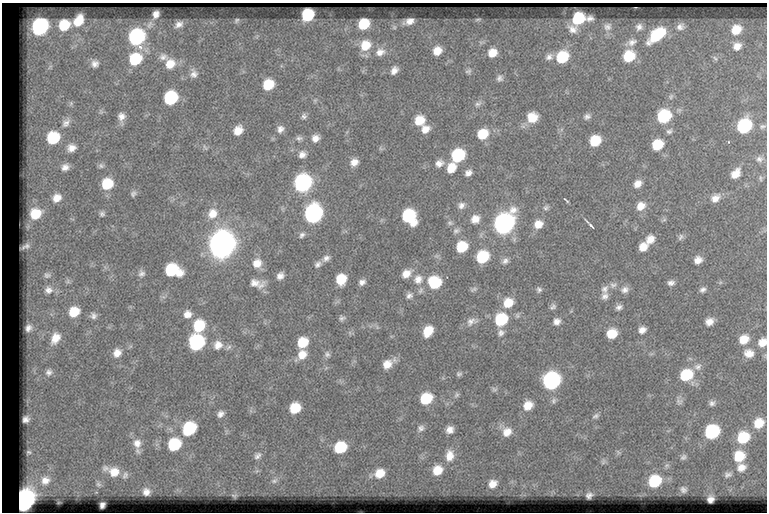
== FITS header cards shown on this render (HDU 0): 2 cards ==
NAXIS1  =                  765
NAXIS2  =                  510

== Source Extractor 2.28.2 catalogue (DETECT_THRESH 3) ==
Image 765 x 510 px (HDU 0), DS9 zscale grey, 1 PNG px = 1 image px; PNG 769 x 514 px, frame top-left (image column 1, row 510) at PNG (2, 3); no overlay
Background 58.2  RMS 5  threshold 15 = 3 sigma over >= 5 px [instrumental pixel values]
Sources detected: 207; all 207 listed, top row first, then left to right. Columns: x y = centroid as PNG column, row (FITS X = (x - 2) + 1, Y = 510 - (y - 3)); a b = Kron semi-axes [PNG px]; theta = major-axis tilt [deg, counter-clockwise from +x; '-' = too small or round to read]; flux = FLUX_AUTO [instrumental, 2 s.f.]
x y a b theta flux
156 14 6 5 - 1700
308 15 9 8 - 18000
578 18 9 8 - 18000
590 19 6 4 10 1200
237 20 5 4 - 460
478 20 7 3 9 400
78 21 11 7 57 6000
409 21 9 5 20 2100
179 24 8 5 25 1600
364 24 9 8 - 10000
64 25 12 10 37 11000
40 27 11 10 - 62000
608 27 10 9 - 1500
639 27 9 8 - 1400
680 27 10 8 18 1600
573 29 12 10 -32 2400
736 30 10 9 - 5700
657 35 16 8 40 18000
136 37 10 10 - 56000
632 42 13 9 24 2100
365 45 12 11 - 6600
737 46 10 8 33 2700
437 51 9 8 - 3900
380 52 13 10 20 2900
492 53 9 8 - 4300
629 56 10 9 - 11000
163 57 12 9 -13 1800
549 57 10 8 34 1600
562 57 11 9 46 14000
715 58 8 4 -53 570
135 59 11 10 - 16000
95 64 9 9 - 1800
170 64 12 11 - 4700
50 67 10 7 55 1300
394 70 9 7 55 1900
468 71 9 6 19 820
194 74 12 10 -86 2000
500 78 8 8 - 1200
268 85 9 8 - 9200
671 96 8 4 64 700
171 98 10 9 - 26000
71 104 8 5 71 720
478 104 10 6 21 1100
304 116 8 7 - 950
587 116 9 7 26 1200
664 116 10 9 - 25000
121 117 11 8 -88 2300
532 117 11 11 - 5700
419 120 10 9 - 6300
66 123 15 10 53 2600
744 126 10 9 - 33000
763 126 8 6 21 860
280 129 10 8 64 1700
425 129 10 8 37 3000
238 130 9 8 - 4000
669 131 8 6 18 920
483 134 10 9 - 8400
53 138 11 10 - 17000
299 138 10 6 5 1100
315 138 9 8 - 2300
595 141 9 8 - 11000
657 145 9 8 - 9600
205 147 10 3 -58 450
71 148 12 11 - 3000
302 154 9 9 - 1900
458 155 10 9 - 23000
759 159 10 9 - 1500
354 162 9 8 - 2600
439 163 11 9 25 2200
101 166 8 7 - 820
65 167 11 9 26 2300
451 168 11 9 63 5000
468 173 8 6 29 1600
736 173 11 8 50 3500
760 178 9 4 -83 660
303 183 11 10 - 80000
107 184 10 9 - 10000
638 184 10 8 42 2500
133 194 8 6 57 860
57 198 12 11 - 3900
715 198 13 9 33 2700
566 200 8 2 -44 450
461 205 10 8 48 1600
641 206 11 9 41 3500
546 208 8 6 30 830
35 214 12 11 - 9000
102 214 7 6 - 810
212 214 14 13 - 4800
313 214 11 10 - 93000
409 216 12 9 -57 26000
475 219 10 9 - 3200
664 220 6 4 19 520
450 223 8 6 -11 860
504 224 12 10 51 170000
538 224 10 9 - 3600
591 225 9 3 -45 770
456 231 10 7 32 1100
302 235 9 6 46 1000
680 237 10 6 59 870
650 239 11 9 44 3200
222 245 12 11 - 560000
26 246 7 4 25 1200
462 247 10 9 - 10000
643 247 8 7 - 3700
482 257 10 9 - 17000
326 258 10 7 36 1500
698 260 8 7 - 2500
505 261 9 7 44 1400
257 263 11 11 - 3900
318 264 10 7 34 1300
172 270 13 9 -15 21000
141 273 9 8 - 1300
406 274 12 9 35 3400
47 275 11 9 0 1600
280 276 8 7 - 1900
341 279 9 8 - 8200
418 279 13 12 - 3700
68 281 7 6 - 760
362 282 8 7 - 1500
435 282 11 10 - 16000
255 283 19 10 -3 3400
671 283 8 6 8 1300
613 285 9 7 2 1400
474 289 10 5 21 760
604 289 13 10 67 1900
48 290 13 12 - 3300
421 290 10 5 62 980
539 290 7 6 - 870
625 290 11 9 31 1800
703 290 7 5 31 1100
409 296 10 8 42 1400
605 296 9 9 - 1500
508 303 11 10 - 6100
553 307 8 6 58 960
619 307 8 6 33 1200
74 312 11 10 - 7600
188 314 10 9 - 2700
93 316 9 8 - 1300
342 318 9 6 17 930
501 319 11 10 - 19000
471 321 15 9 16 2200
557 321 8 7 - 1800
709 322 9 7 30 2600
199 326 11 10 - 12000
28 328 7 6 - 1700
642 330 7 6 - 1900
428 331 11 8 57 6600
501 333 9 8 - 1500
612 334 9 8 - 6700
55 338 17 11 62 5300
744 339 11 9 39 5100
196 342 10 10 - 46000
303 342 9 8 - 8600
762 342 10 9 - 3500
218 345 12 11 - 3100
229 347 10 5 42 890
117 353 10 9 - 2800
749 353 14 11 -8 3600
302 354 12 10 56 4100
327 354 8 8 - 1100
388 364 12 7 34 3900
698 367 10 9 - 1700
49 372 12 10 58 2300
459 374 8 6 2 770
686 375 12 10 27 14000
551 381 11 10 - 78000
494 389 9 5 -19 800
457 395 8 6 52 780
426 398 10 9 - 12000
553 401 7 7 - 950
679 401 9 8 - 1000
712 403 8 7 - 1100
528 405 10 8 43 4700
295 408 9 8 - 8900
220 414 7 6 - 1400
595 416 9 5 23 860
26 419 7 6 - 1600
759 423 10 9 - 6200
189 428 10 9 - 24000
421 428 8 7 - 1100
450 430 7 6 - 2000
507 432 11 10 - 3300
712 432 10 9 - 34000
743 437 10 9 - 13000
137 443 11 10 - 2400
174 444 9 8 - 18000
340 447 9 8 - 13000
29 452 8 6 6 830
257 456 7 4 43 820
449 456 11 8 85 3100
739 456 9 8 - 7800
683 457 7 5 27 580
741 467 7 6 - 2100
437 470 8 7 - 4800
114 472 11 10 - 3900
380 473 8 7 - 4300
728 475 5 4 - 670
45 480 16 15 - 5800
274 481 5 4 - 420
655 481 9 8 - 17000
493 484 7 6 - 2400
683 490 4 4 - 610
146 492 6 5 - 1300
589 495 5 4 - 770
710 499 5 5 - 1200
24 501 12 9 65 250000
102 505 5 4 - 750
At the frame edge (FLAGS 8, measured only in part): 1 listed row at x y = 762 342